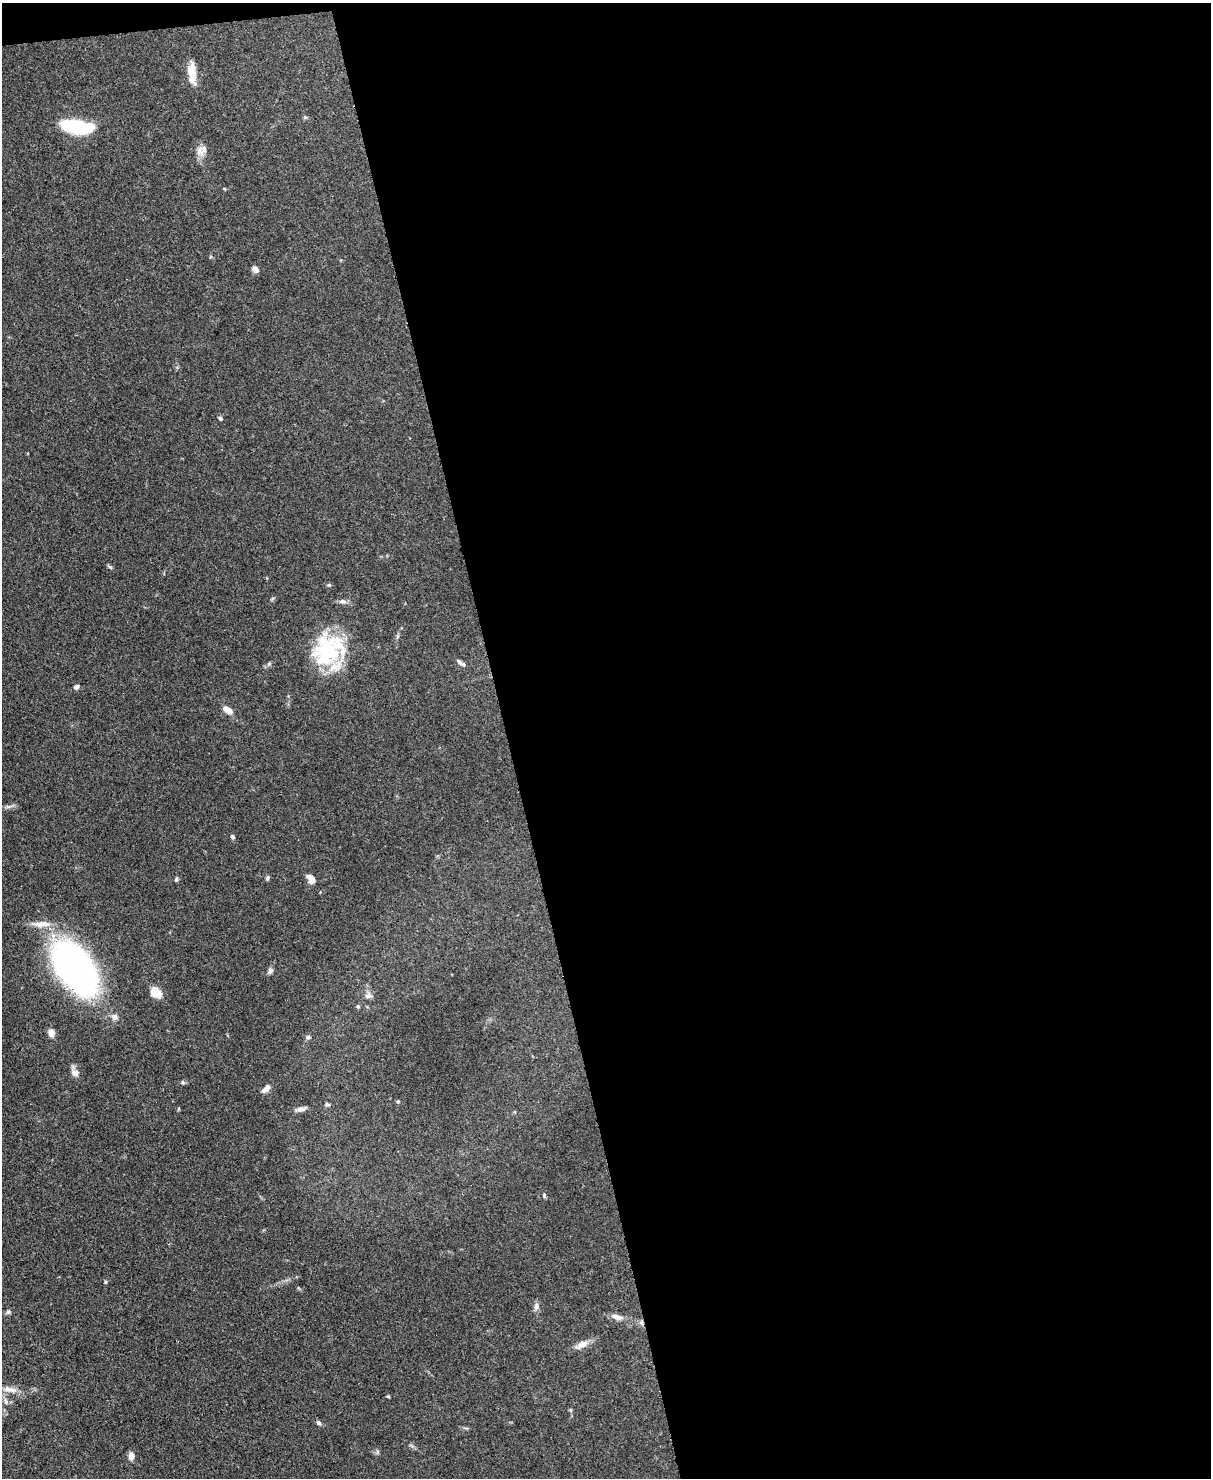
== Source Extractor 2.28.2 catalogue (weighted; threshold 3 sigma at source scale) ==
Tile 4 of 4 x 3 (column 4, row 1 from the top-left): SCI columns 3703-4911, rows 3164-4639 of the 4987 x 4969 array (HDU 1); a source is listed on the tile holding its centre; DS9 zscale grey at full resolution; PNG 1213 x 1480 px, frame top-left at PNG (2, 3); no overlay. Shown black and unused: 59% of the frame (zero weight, under 3 of 4 exposures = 9% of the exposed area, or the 3 px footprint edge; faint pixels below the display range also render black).
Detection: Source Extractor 2.28.2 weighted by HDU 2 'WHT'; one run over the whole footprint, this tile lists its part. Background 0.072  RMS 0.0041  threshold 0.0183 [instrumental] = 3 sigma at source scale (4.5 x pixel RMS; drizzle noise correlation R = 1.50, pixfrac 1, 0.05/0.05 arcsec/px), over >= 5 px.
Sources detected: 48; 4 inside a brighter listed object's ellipse — not listed separately; the other 44 listed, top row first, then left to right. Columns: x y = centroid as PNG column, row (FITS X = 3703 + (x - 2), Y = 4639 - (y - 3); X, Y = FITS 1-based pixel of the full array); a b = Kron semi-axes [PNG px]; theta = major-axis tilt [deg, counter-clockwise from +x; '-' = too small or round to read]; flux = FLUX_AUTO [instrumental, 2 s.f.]
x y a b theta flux
192 76 26 10 -86 5.1
77 126 33 12 -8 23
200 151 14 10 -67 2.9
255 269 8 6 -45 2
220 418 5 5 - 0.8
110 567 7 4 -44 0.61
329 585 5 5 - 0.5
342 601 10 6 9 1.2
326 650 37 35 63 33
459 662 10 5 -52 1
76 687 6 5 - 1.3
227 710 9 6 -31 3.6
232 837 6 5 - 0.84
267 877 6 5 - 0.68
310 877 9 8 - 1.9
176 879 6 4 62 0.56
41 924 26 8 1 4.7
75 968 46 24 -55 170
270 971 9 6 68 1.1
155 992 13 10 -39 5.4
368 995 10 8 28 1.7
358 1006 5 4 - 0.54
114 1017 8 7 - 1.7
51 1033 8 7 - 2.6
308 1037 6 5 - 0.72
75 1073 11 9 -20 2
183 1082 6 5 - 0.6
266 1089 11 6 43 2.1
398 1101 5 3 - 0.4
327 1104 7 4 -17 0.67
301 1109 14 5 15 1.7
544 1195 7 5 73 0.59
105 1282 6 4 90 0.45
536 1306 10 6 83 1.4
8 1312 7 5 45 0.74
617 1317 17 7 -16 2.6
641 1322 8 6 89 1.1
582 1344 19 8 26 3.1
10 1389 22 8 -7 4.3
388 1396 5 3 - 0.38
6 1401 10 5 -72 1.2
571 1410 6 4 -70 0.49
318 1423 7 5 -41 0.95
131 1456 9 6 -83 2.3
Overlapping masked pixels (flux is a lower limit): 2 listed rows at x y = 326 650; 641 1322
Isophote crosses this tile's border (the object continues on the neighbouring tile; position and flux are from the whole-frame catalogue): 1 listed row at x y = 10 1389